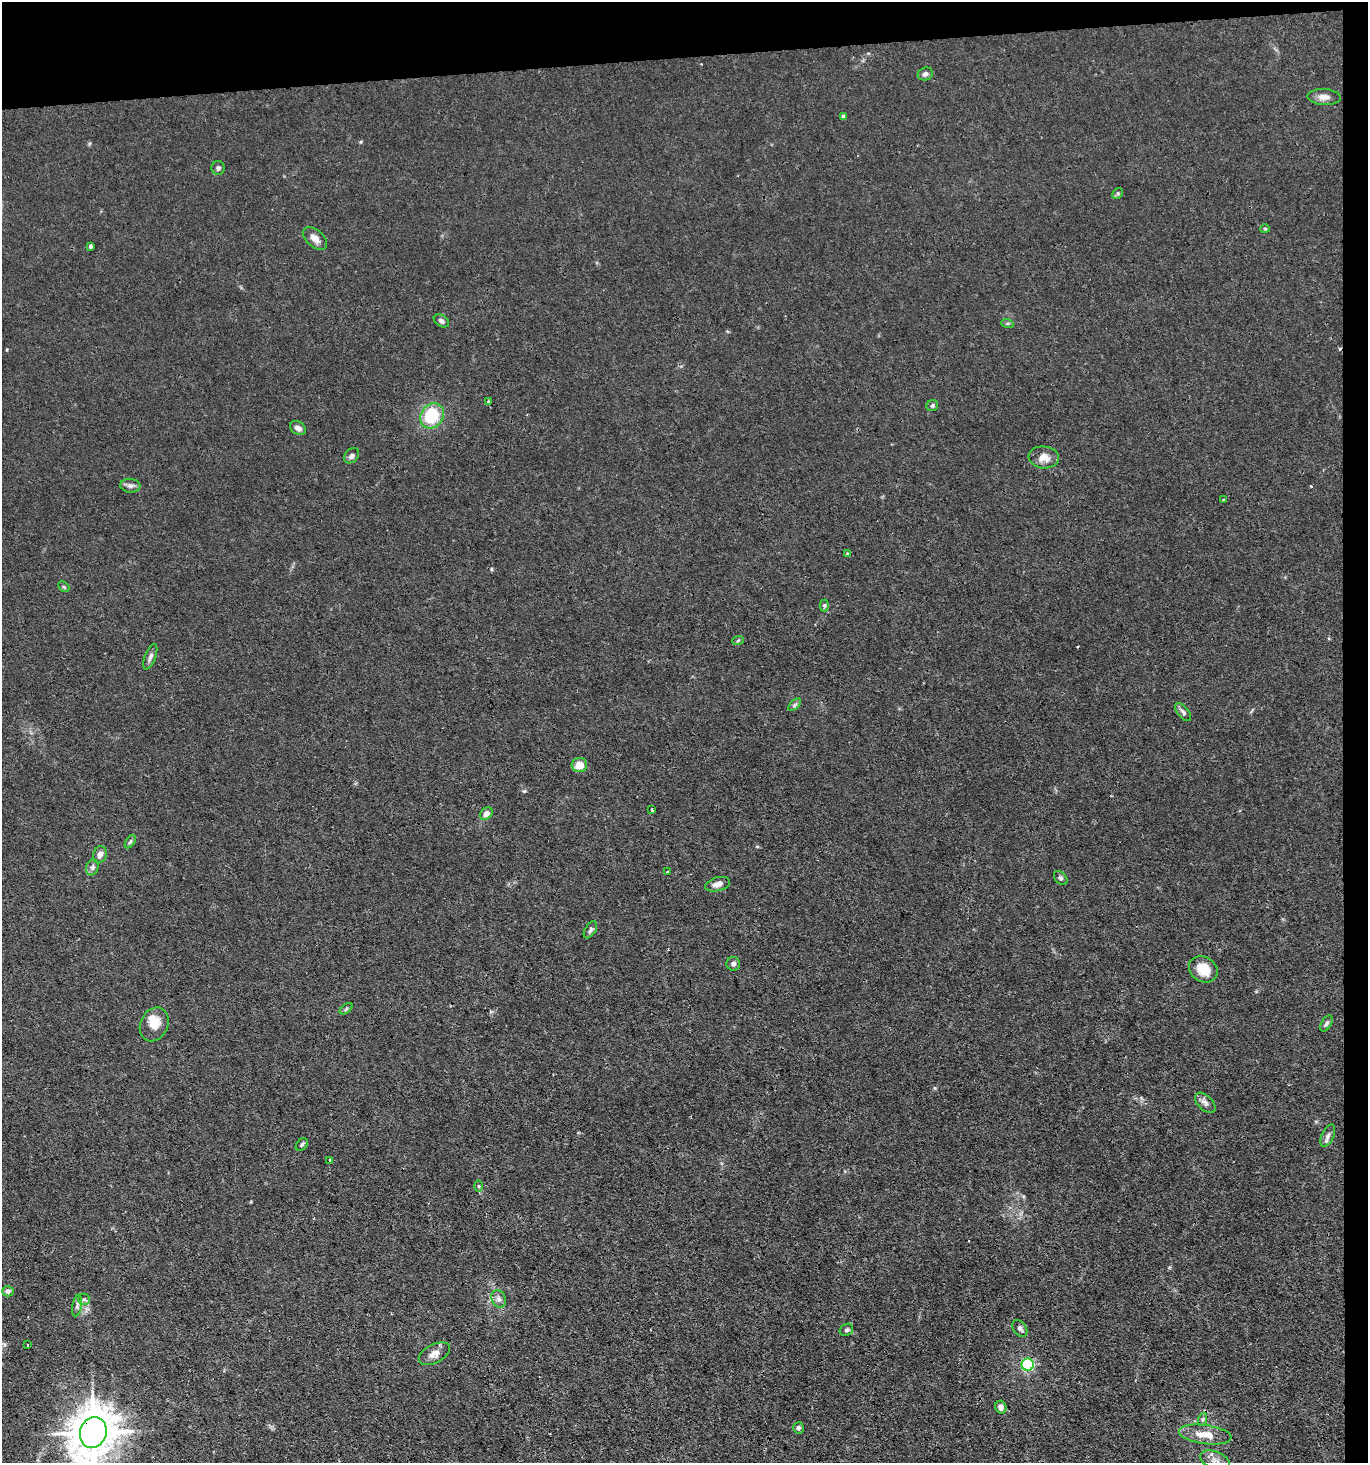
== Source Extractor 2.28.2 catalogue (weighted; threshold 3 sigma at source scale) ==
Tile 3 of 3 x 3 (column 3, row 1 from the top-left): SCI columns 2869-4234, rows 2924-4384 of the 4355 x 4384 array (HDU 1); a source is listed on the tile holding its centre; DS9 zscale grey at full resolution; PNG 1370 x 1465 px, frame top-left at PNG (2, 2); each listed source drawn as its Kron ellipse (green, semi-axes under 4 px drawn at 4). Shown black and unused: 6% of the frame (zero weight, under 3 of 4 exposures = <1% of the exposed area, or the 3 px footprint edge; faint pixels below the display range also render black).
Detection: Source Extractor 2.28.2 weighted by HDU 2 'WHT'; one run over the whole footprint, this tile lists its part. Background 0.0192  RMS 0.0031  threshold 0.0141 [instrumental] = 3 sigma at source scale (4.5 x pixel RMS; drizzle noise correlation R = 1.50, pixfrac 1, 0.05/0.05 arcsec/px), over >= 5 px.
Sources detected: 62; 1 cosmic-ray / hot-pixel residue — neither listed nor drawn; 1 inside a brighter listed object's ellipse — not listed separately; the other 60 listed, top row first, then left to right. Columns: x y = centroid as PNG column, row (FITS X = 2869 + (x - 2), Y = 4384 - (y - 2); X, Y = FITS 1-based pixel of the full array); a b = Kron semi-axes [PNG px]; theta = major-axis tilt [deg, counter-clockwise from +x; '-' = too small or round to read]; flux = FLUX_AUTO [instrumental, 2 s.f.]
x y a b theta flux
925 74 8 6 20 1
1324 97 16 8 -2 2.2
843 116 4 4 - 0.62
218 168 7 6 - 0.8
1118 193 6 4 45 0.45
1265 229 5 4 - 0.35
315 238 14 8 -41 2.2
90 246 4 3 - 0.81
441 321 8 5 -34 0.88
1007 323 6 4 -18 0.41
488 402 4 4 - 0.37
932 406 6 5 - 0.64
432 416 13 11 53 16
298 428 8 6 -31 1.3
352 456 8 6 49 1.1
1044 457 15 11 -6 3.2
130 486 10 7 -4 1.3
1223 500 3 3 - 0.29
847 554 4 3 - 0.27
64 587 6 4 -44 0.44
824 605 6 4 90 0.51
738 640 6 3 21 0.39
150 657 13 5 69 1.1
795 705 8 4 44 0.65
1183 712 11 5 -50 0.93
579 765 7 7 - 4.3
652 810 3 2 - 0.49
486 813 7 5 42 2.3
130 842 7 3 54 0.5
100 855 9 6 68 1.6
92 867 8 6 73 0.87
668 872 3 3 - 0.77
1061 878 8 5 -49 0.71
718 884 13 7 15 2.1
590 930 9 5 58 0.77
733 964 7 7 - 1
1203 969 15 12 -34 6
346 1009 7 4 38 0.48
1326 1023 9 5 60 0.7
154 1024 17 13 65 4.2
1205 1103 12 7 -44 1.4
1328 1136 12 6 66 1.2
302 1145 7 5 50 0.61
330 1160 3 3 - 0.35
479 1186 5 3 - 0.35
8 1291 6 5 - 1.1
84 1299 6 5 - 0.59
499 1299 9 7 -67 1.2
77 1306 11 5 79 0.84
1020 1328 9 6 -55 0.95
846 1330 7 5 32 0.77
27 1345 3 2 - 0.28
434 1354 17 9 28 2.5
1028 1365 6 6 - 35
1001 1407 6 5 - 1.5
1203 1419 6 4 71 0.56
799 1428 5 5 - 0.59
93 1433 16 13 73 1100
1205 1435 26 9 -8 5.4
1215 1460 16 9 -23 2.6
Overlapping masked pixels (flux is a lower limit): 1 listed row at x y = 93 1433
Isophote crosses this tile's border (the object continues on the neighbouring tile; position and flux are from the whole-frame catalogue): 1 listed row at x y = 93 1433